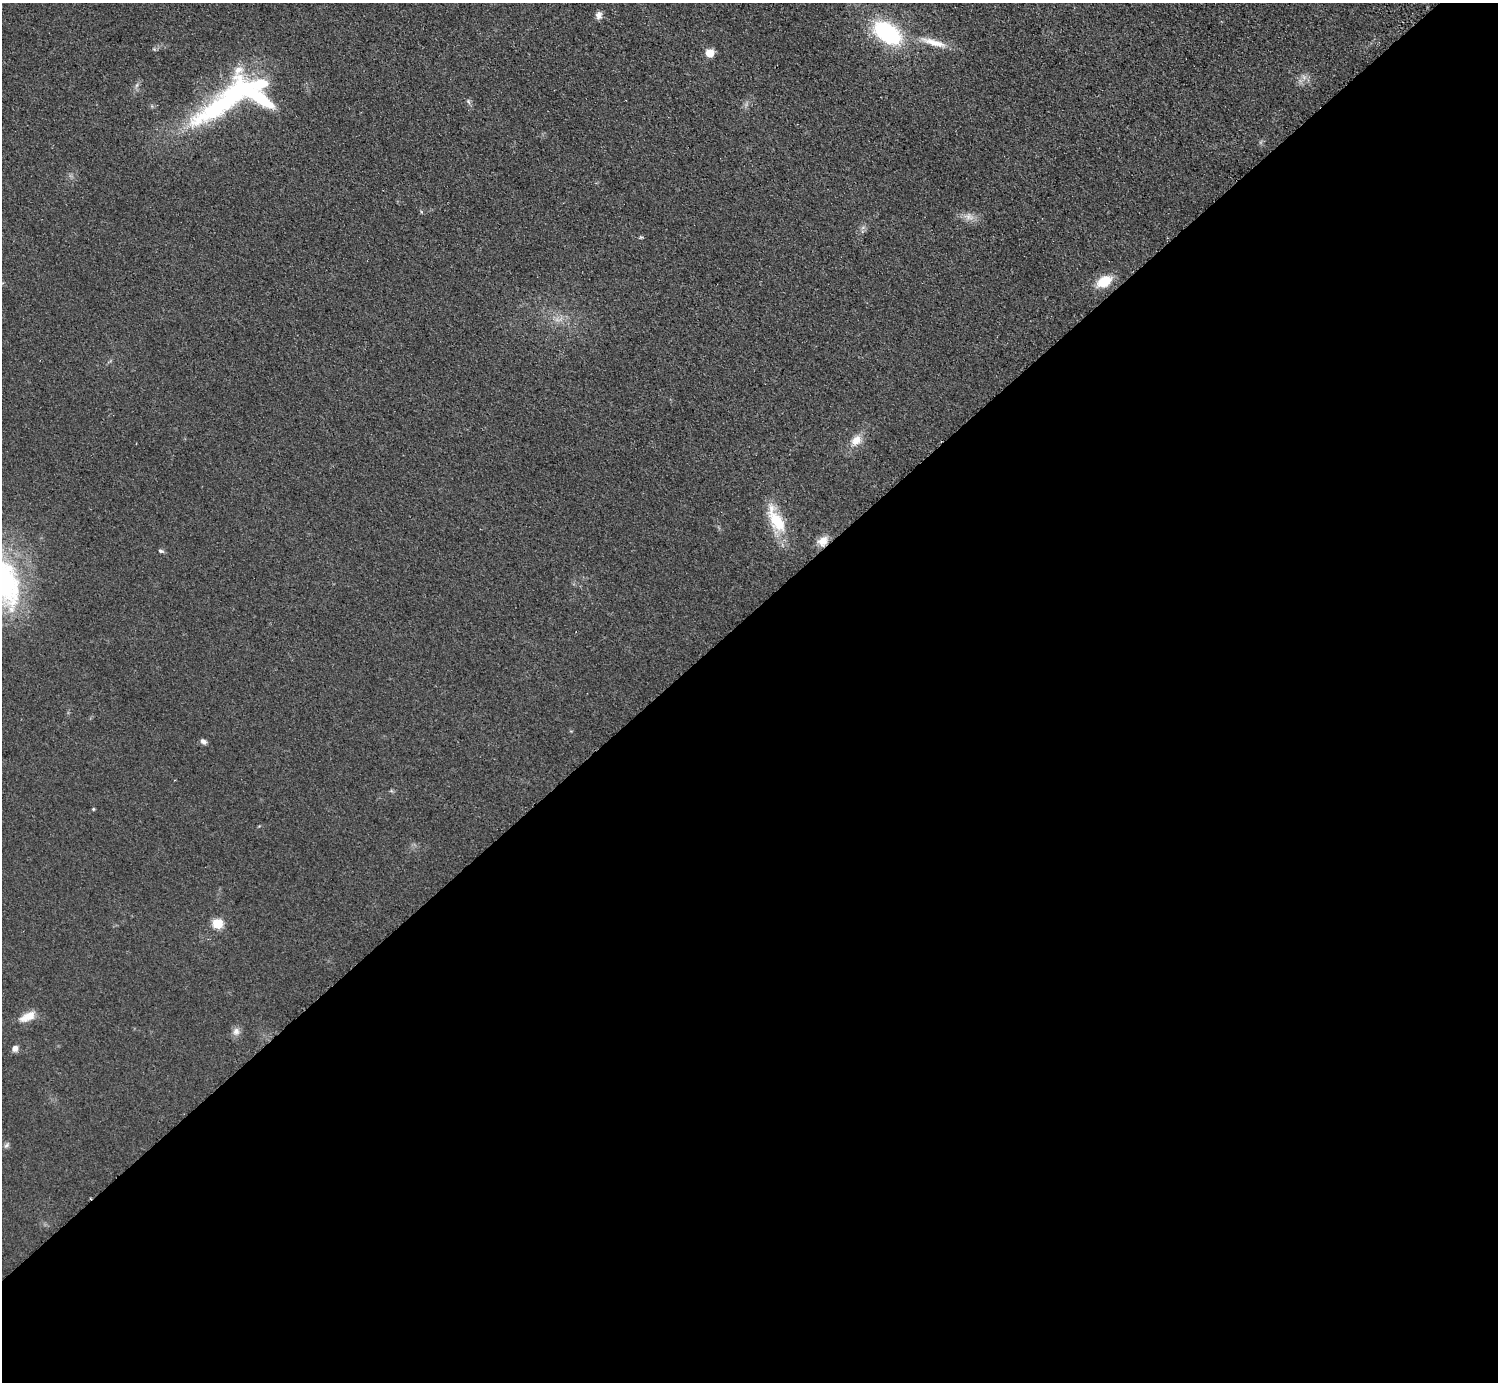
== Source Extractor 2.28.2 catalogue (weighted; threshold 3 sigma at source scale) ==
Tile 15 of 4 x 4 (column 3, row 4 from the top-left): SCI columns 3037-4532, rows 202-1581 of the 6072 x 6066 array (HDU 1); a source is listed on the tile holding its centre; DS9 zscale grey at full resolution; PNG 1500 x 1384 px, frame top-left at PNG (2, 3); no overlay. Shown black and unused: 56% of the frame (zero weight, under 2 of 3 exposures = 3% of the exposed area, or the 3 px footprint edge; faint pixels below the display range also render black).
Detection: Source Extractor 2.28.2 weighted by HDU 2 'WHT'; one run over the whole footprint, this tile lists its part. Background 0.0639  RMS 0.0091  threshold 0.0409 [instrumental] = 3 sigma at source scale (4.5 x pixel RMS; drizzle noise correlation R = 1.50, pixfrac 1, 0.05/0.05 arcsec/px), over >= 5 px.
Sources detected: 27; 2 inside a brighter object's white glare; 1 cosmic-ray / hot-pixel residue — not listed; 1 inside a brighter listed object's ellipse — not listed separately; the other 23 listed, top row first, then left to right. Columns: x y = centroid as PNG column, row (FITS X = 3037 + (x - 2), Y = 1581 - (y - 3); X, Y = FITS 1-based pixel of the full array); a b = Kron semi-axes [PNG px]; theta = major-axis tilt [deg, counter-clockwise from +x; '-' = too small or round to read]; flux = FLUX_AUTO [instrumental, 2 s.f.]
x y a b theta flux
599 15 9 7 88 4.6
887 33 28 17 -34 100
933 42 42 9 -17 18
709 53 5 5 - 29
1304 77 8 6 -46 3.5
137 85 7 4 71 2
468 101 8 5 -71 2
219 106 98 29 40 160
969 216 15 10 -15 7.4
641 237 6 4 -18 1.1
1104 281 17 10 31 22
856 440 16 11 44 11
776 520 39 15 -63 36
822 541 14 10 33 9.2
161 551 8 4 -15 1.8
5 582 72 33 -71 170
203 742 9 6 -29 2.9
93 809 4 4 - 0.97
217 924 6 5 - 58
27 1017 21 10 26 12
236 1031 11 9 87 5
15 1048 7 7 - 4.7
6 1145 10 5 52 2.3
Isophote crosses this tile's border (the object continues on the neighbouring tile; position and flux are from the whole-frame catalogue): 1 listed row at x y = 5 582